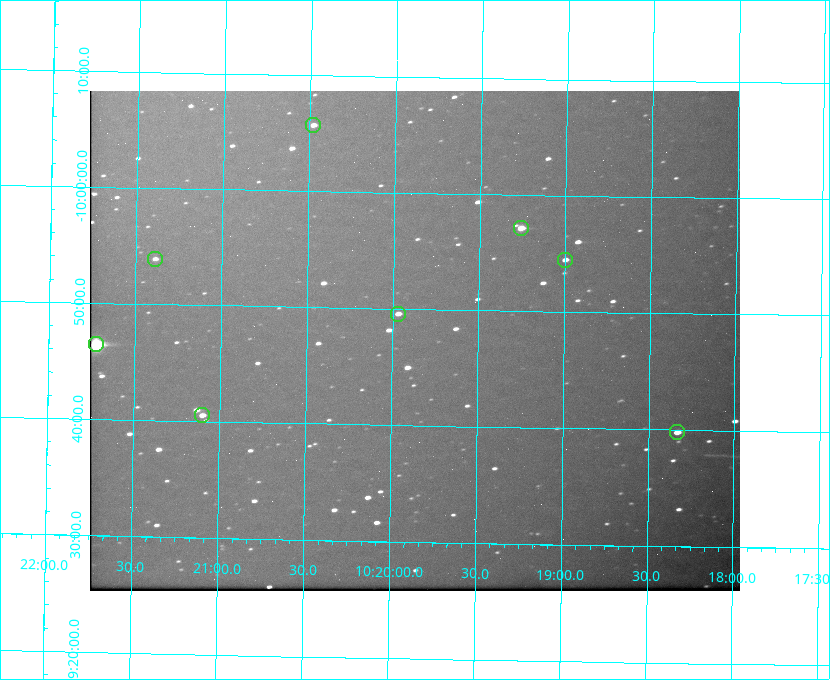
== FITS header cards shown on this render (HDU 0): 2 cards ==
NAXIS1  =                  650 / Width of table row in bytes
NAXIS2  =                  500 / Number of rows in table

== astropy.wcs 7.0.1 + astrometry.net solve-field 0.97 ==
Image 650 x 500 px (HDU 0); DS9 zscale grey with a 90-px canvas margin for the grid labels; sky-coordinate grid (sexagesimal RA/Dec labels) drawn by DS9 from the SOLVED WCS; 8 Tycho-2 reference stars matched to detected sources circled (green)
Header WCS: none
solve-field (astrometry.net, Tycho-2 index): SOLVED blind (the file carries no WCS)
Solved WCS: RA---TAN-SIP/DEC--TAN-SIP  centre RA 10:19:52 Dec -09:47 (154.97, -9.79 deg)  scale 5.17 arcsec/px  FOV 56.0' x 43.0'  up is +179 deg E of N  parity flipped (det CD > 0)
(file carries no celestial WCS; the grid is the blind solution)
Tycho-2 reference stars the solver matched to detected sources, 8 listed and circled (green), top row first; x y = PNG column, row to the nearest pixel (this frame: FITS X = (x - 90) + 1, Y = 500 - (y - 91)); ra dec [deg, ICRS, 3 dp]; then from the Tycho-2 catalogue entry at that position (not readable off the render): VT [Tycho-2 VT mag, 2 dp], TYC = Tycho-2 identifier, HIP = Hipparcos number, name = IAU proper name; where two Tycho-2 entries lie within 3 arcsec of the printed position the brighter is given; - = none
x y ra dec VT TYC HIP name
313 125 155.120 -10.095 10.96 5493-78-1 - -
521 228 154.815 -9.952 9.91 5490-258-1 50532 -
155 259 155.347 -9.899 11.51 5490-199-1 - -
565 260 154.750 -9.908 10.76 5490-212-1 - -
398 314 154.992 -9.826 10.90 5490-153-1 - -
96 344 155.431 -9.774 8.41 5490-124-1 50747 -
202 415 155.275 -9.676 10.79 5490-27-1 - -
677 432 154.583 -9.663 10.90 5490-13-1 - -